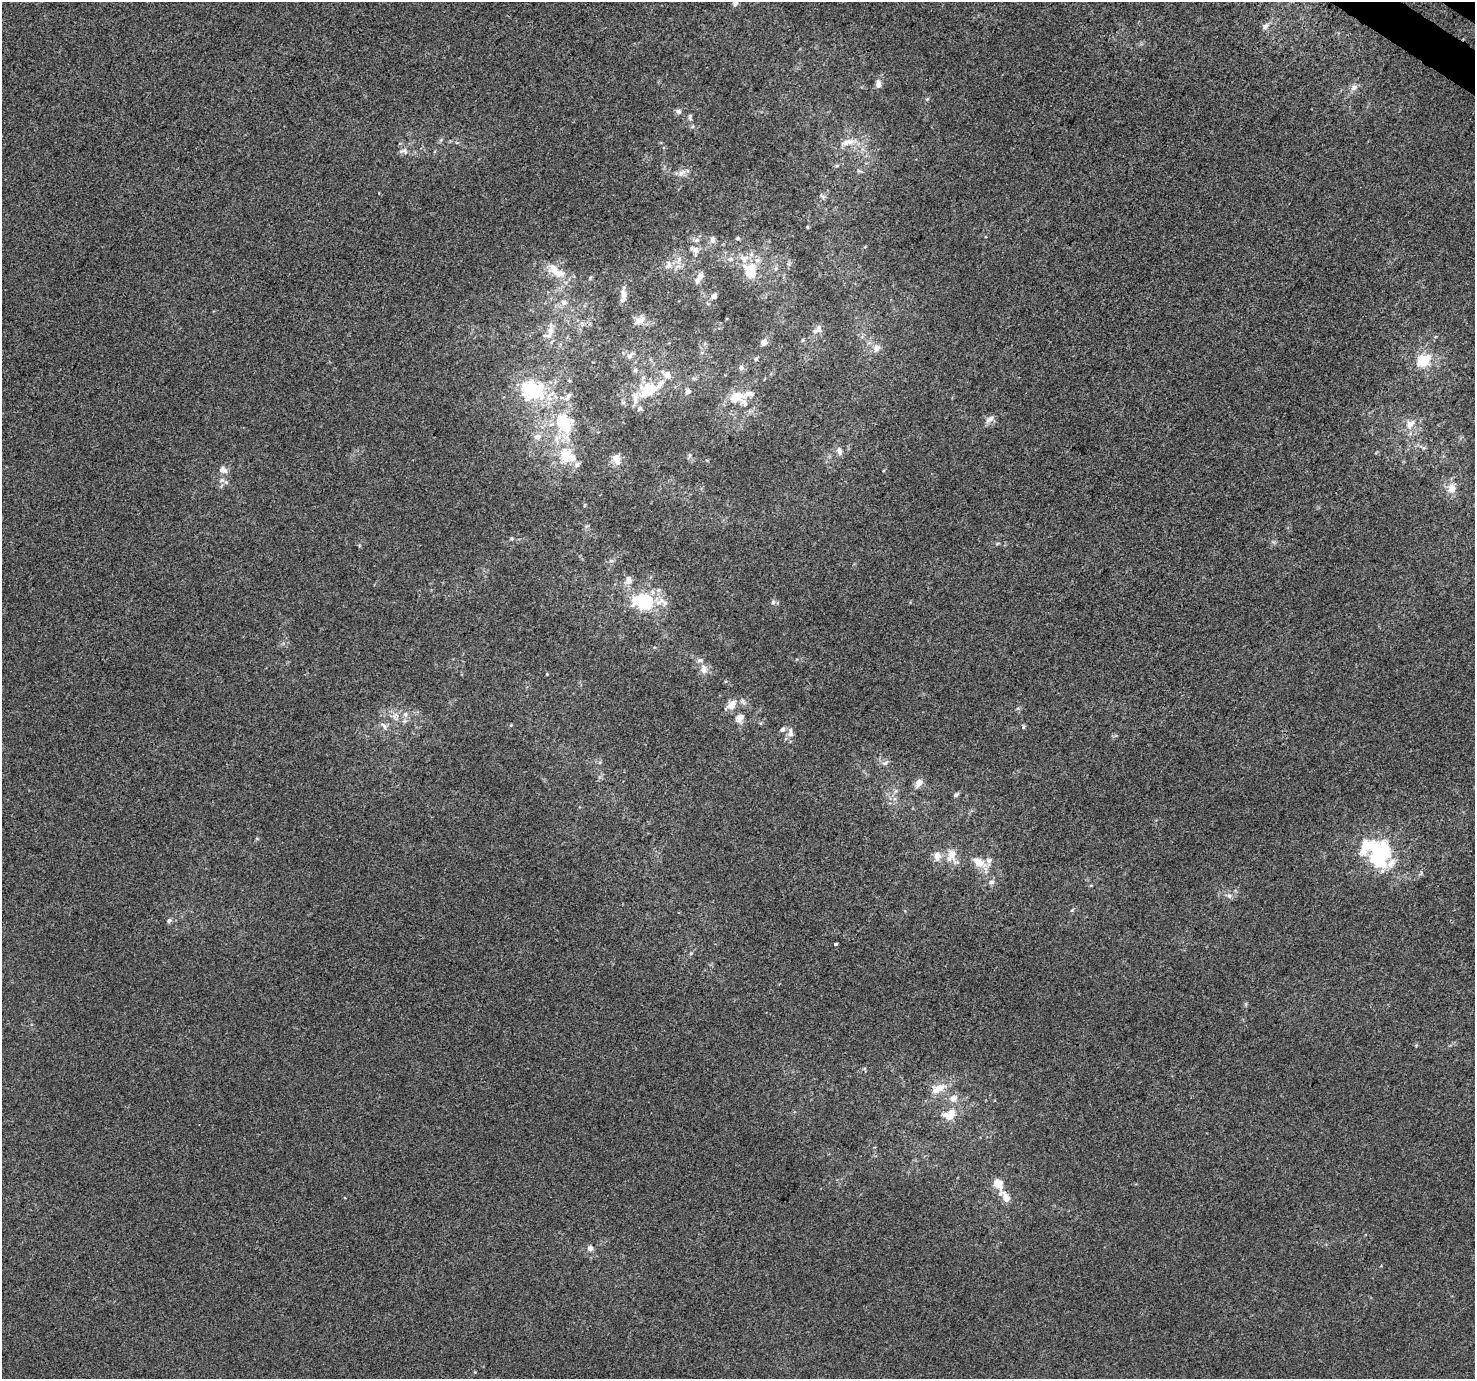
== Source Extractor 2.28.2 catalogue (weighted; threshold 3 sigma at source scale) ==
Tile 10 of 4 x 4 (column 2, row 3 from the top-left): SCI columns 1516-2988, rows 1675-3051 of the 5971 x 6036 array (HDU 1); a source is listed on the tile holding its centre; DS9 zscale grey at full resolution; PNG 1477 x 1381 px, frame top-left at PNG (2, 2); no overlay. Shown black and unused: <1% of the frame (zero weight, under 3 of 4 exposures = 5% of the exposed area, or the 3 px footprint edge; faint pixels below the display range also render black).
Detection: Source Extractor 2.28.2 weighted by HDU 2 'WHT'; one run over the whole footprint, this tile lists its part. Background 1.83e-04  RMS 0.0044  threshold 0.0197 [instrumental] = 3 sigma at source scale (4.5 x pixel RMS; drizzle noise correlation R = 1.50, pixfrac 1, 0.0396/0.0396 arcsec/px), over >= 5 px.
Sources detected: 112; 3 inside a brighter object's white glare — not listed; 21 inside a brighter listed object's ellipse — not listed separately; the other 88 listed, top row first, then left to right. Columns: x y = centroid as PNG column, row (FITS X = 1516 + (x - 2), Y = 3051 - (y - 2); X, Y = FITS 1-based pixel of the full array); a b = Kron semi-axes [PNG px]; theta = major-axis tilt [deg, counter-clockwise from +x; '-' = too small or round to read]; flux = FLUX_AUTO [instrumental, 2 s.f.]
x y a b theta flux
735 3 8 5 47 1.2
1265 26 9 7 42 1.8
878 83 11 7 -87 2.3
1354 87 9 7 40 2.1
927 99 6 4 45 0.61
679 111 8 7 - 1.3
690 117 10 5 -90 1.2
848 142 23 9 13 5.5
403 151 14 8 -4 2.3
682 173 13 9 33 2.8
823 196 9 5 -32 0.91
807 227 4 3 - 0.44
738 238 5 4 - 0.63
712 239 11 7 -79 1.8
695 250 16 10 -79 4.1
679 259 9 5 65 1.8
730 259 9 6 1 1.7
668 265 13 9 73 2.9
554 269 15 13 -35 5.7
750 271 20 14 -69 12
700 276 12 7 48 2.8
623 295 13 8 -79 2.6
714 296 7 6 - 1.6
564 302 8 8 - 2.2
639 320 16 7 25 3.3
818 329 15 8 42 2.5
550 332 25 8 81 4.9
803 340 6 4 70 0.51
764 342 8 6 64 2.3
876 348 11 9 76 2.8
630 355 12 5 46 1.6
756 359 5 4 - 0.76
1422 360 9 7 23 20
741 367 8 7 - 1.3
635 370 6 5 - 0.88
667 375 11 10 - 3.1
532 388 37 28 30 29
649 389 20 14 23 16
688 391 7 6 - 1.7
568 396 14 6 62 2.2
737 396 21 14 27 8.6
639 408 8 6 40 1.1
990 419 14 7 38 2.4
564 423 31 23 -56 26
1410 424 16 12 42 5.1
537 437 9 7 20 3
839 451 11 7 -73 2
565 455 24 15 82 13
690 455 7 4 90 0.8
616 459 13 9 -71 4.4
221 470 12 10 65 2.7
1452 488 13 12 - 4.7
511 539 5 5 - 0.67
997 544 6 3 20 0.52
611 561 7 4 -1 0.86
628 580 10 8 -81 3.1
643 602 30 22 -15 27
773 602 7 6 - 1.1
703 669 15 8 -81 3.4
547 674 4 4 - 0.35
731 705 16 10 41 4.9
405 714 8 6 -90 1.8
740 718 11 9 64 3.6
761 723 5 3 - 0.49
384 726 11 5 -55 1.6
1023 727 6 3 72 0.58
782 730 8 6 32 1.2
790 734 10 8 -86 2.4
885 763 10 5 24 1.3
919 783 10 7 51 3.4
956 795 7 5 34 0.96
257 839 6 4 -19 0.47
1384 852 20 15 89 25
952 855 20 13 -77 6.5
937 856 14 10 82 3.6
979 862 22 10 -31 6.2
991 882 9 7 8 1.5
1229 896 7 7 - 1.6
1072 910 6 4 44 0.59
169 920 6 5 - 1.3
836 944 4 3 - 0.89
691 953 6 3 19 0.53
1416 1045 4 4 - 0.51
939 1088 21 10 21 6.9
950 1115 18 11 61 6.4
998 1184 16 11 -48 6
1006 1198 16 9 -60 4.3
590 1248 8 7 - 1.7
Isophote crosses this tile's border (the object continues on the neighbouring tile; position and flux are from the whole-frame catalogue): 1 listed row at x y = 735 3
Unlisted compact peaks at least as high as the median listed source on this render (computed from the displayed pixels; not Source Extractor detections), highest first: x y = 511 725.